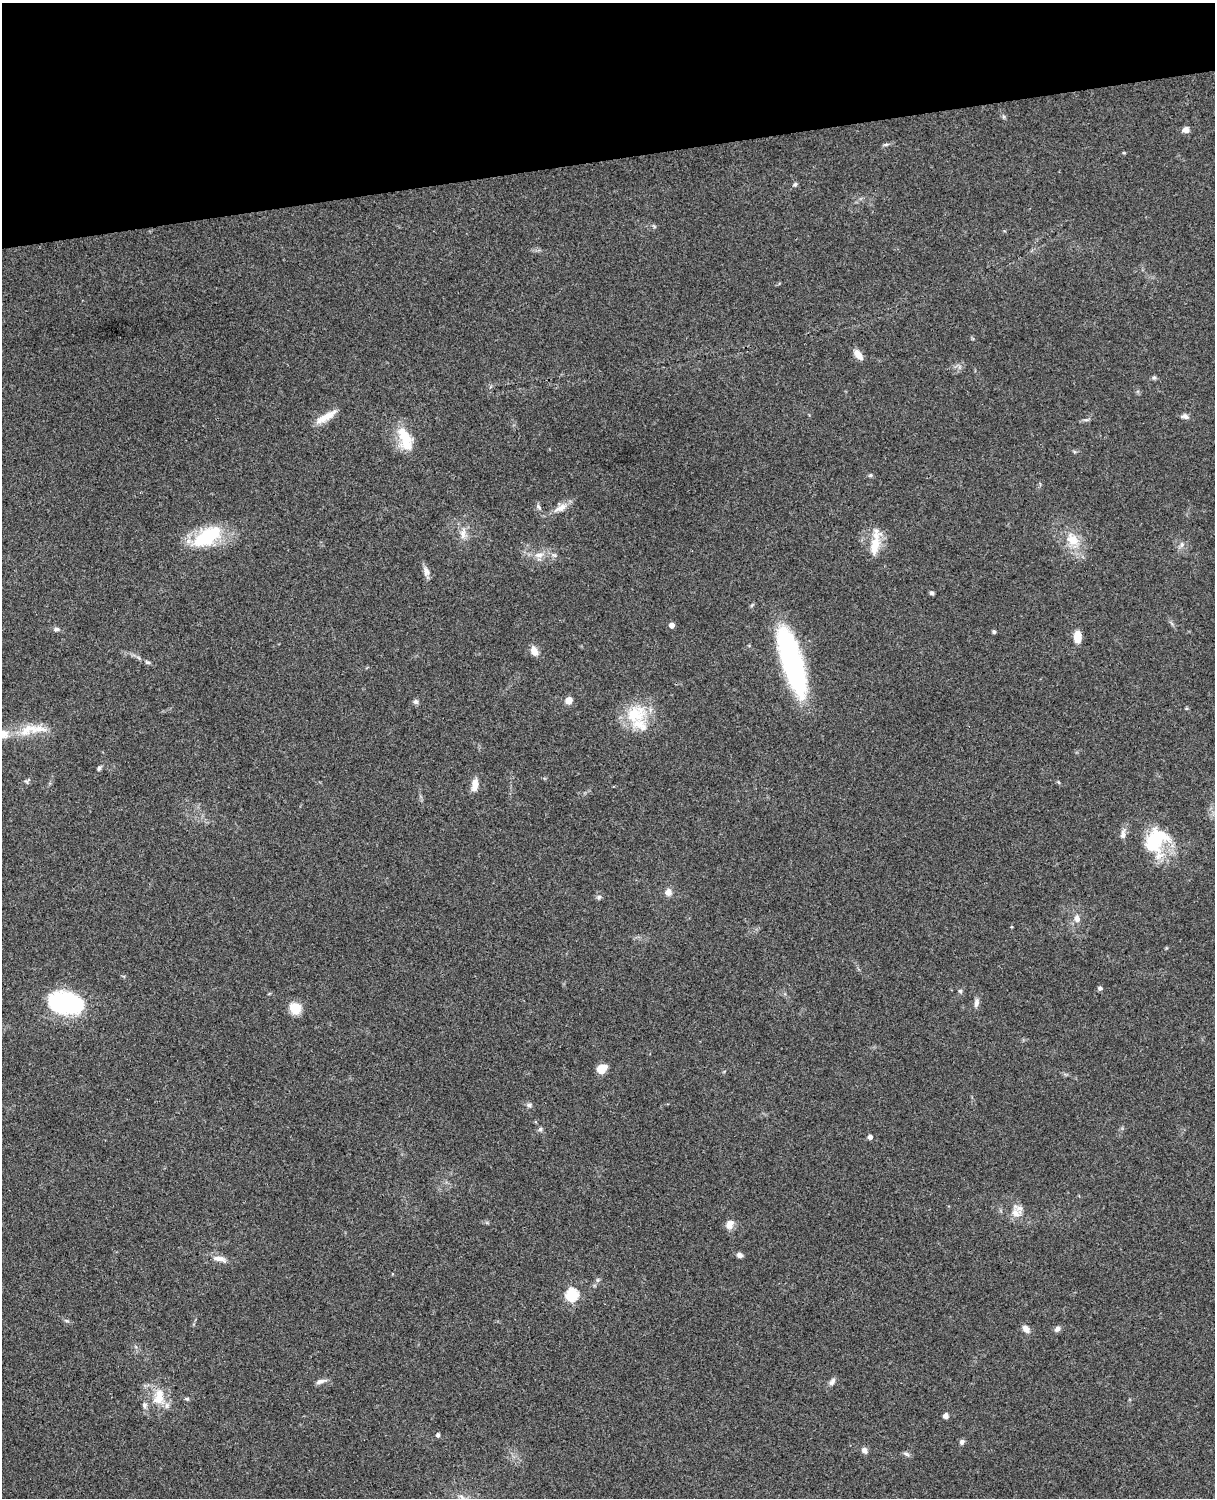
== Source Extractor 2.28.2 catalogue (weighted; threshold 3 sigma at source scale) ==
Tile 3 of 4 x 3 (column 3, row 1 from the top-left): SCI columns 2546-3758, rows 3269-4764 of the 5089 x 4927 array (HDU 1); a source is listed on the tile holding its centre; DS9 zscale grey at full resolution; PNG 1217 x 1500 px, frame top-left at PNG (2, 3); no overlay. Shown black and unused: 10% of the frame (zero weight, under 3 of 4 exposures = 6% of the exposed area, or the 3 px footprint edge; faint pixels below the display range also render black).
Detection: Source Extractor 2.28.2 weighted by HDU 2 'WHT'; one run over the whole footprint, this tile lists its part. Background 0.0798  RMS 0.0058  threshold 0.0262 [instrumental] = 3 sigma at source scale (4.5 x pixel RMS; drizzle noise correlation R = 1.50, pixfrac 1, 0.05/0.05 arcsec/px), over >= 5 px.
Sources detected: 70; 1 inside a brighter object's white glare — not listed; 3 inside a brighter listed object's ellipse — not listed separately; the other 66 listed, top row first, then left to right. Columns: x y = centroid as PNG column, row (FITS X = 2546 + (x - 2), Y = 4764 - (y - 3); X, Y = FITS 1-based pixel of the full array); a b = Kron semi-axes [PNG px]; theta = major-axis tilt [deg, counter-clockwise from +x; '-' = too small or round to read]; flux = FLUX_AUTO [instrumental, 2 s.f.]
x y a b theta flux
1004 117 6 4 -71 0.86
1186 130 8 6 11 2.9
886 144 7 4 19 0.94
795 184 6 5 - 1.1
654 226 5 4 - 0.74
858 354 12 6 -52 5.3
1154 377 6 5 - 1
326 417 29 8 31 7.2
1185 417 11 6 -9 2
403 434 27 14 -55 13
870 475 6 4 1 0.82
538 507 8 5 -52 1.3
560 508 23 7 27 5.3
463 533 18 8 84 4.6
207 536 30 14 30 38
1072 540 20 15 -49 11
1182 545 8 5 71 1.6
875 546 33 10 77 11
539 555 14 7 5 4.2
426 571 14 7 -87 2.9
932 593 5 5 - 1.3
672 625 5 5 - 3
56 629 9 5 7 1.5
994 632 4 4 - 1.1
1077 636 11 7 -88 8.7
534 651 10 7 -68 5
148 662 8 4 -25 1.1
792 662 71 19 -74 98
569 700 8 7 - 4.2
416 702 7 6 - 1.4
635 714 30 27 7 23
30 729 35 15 22 14
99 768 6 5 - 1.2
27 780 12 4 37 1.2
1058 782 5 4 - 0.66
475 785 15 7 80 5.4
1123 834 14 7 85 2.9
1156 838 32 27 -82 31
668 892 8 7 - 3.5
599 897 7 5 23 1.2
1077 919 8 7 - 3.1
1100 988 6 5 - 1.2
960 991 5 5 - 0.93
65 1003 35 21 -9 66
976 1003 11 6 78 2.3
295 1008 14 12 -44 8.9
602 1069 9 8 - 8.3
529 1105 8 5 -10 1.4
540 1129 6 5 - 1.1
870 1137 4 4 - 2.4
1016 1213 15 14 - 6.4
730 1224 13 10 65 3.9
739 1255 8 6 -30 1.8
220 1259 20 7 -12 4.5
572 1295 6 6 - 58
1026 1329 10 7 -42 3.3
1057 1329 8 6 39 2
321 1381 14 5 16 2.4
832 1381 12 6 58 2.1
159 1397 25 16 83 13
187 1399 6 5 - 0.83
946 1416 4 4 - 3.2
438 1435 4 4 - 1.7
962 1442 7 6 - 1.5
864 1450 8 6 -52 2.1
906 1454 10 3 -26 1.1